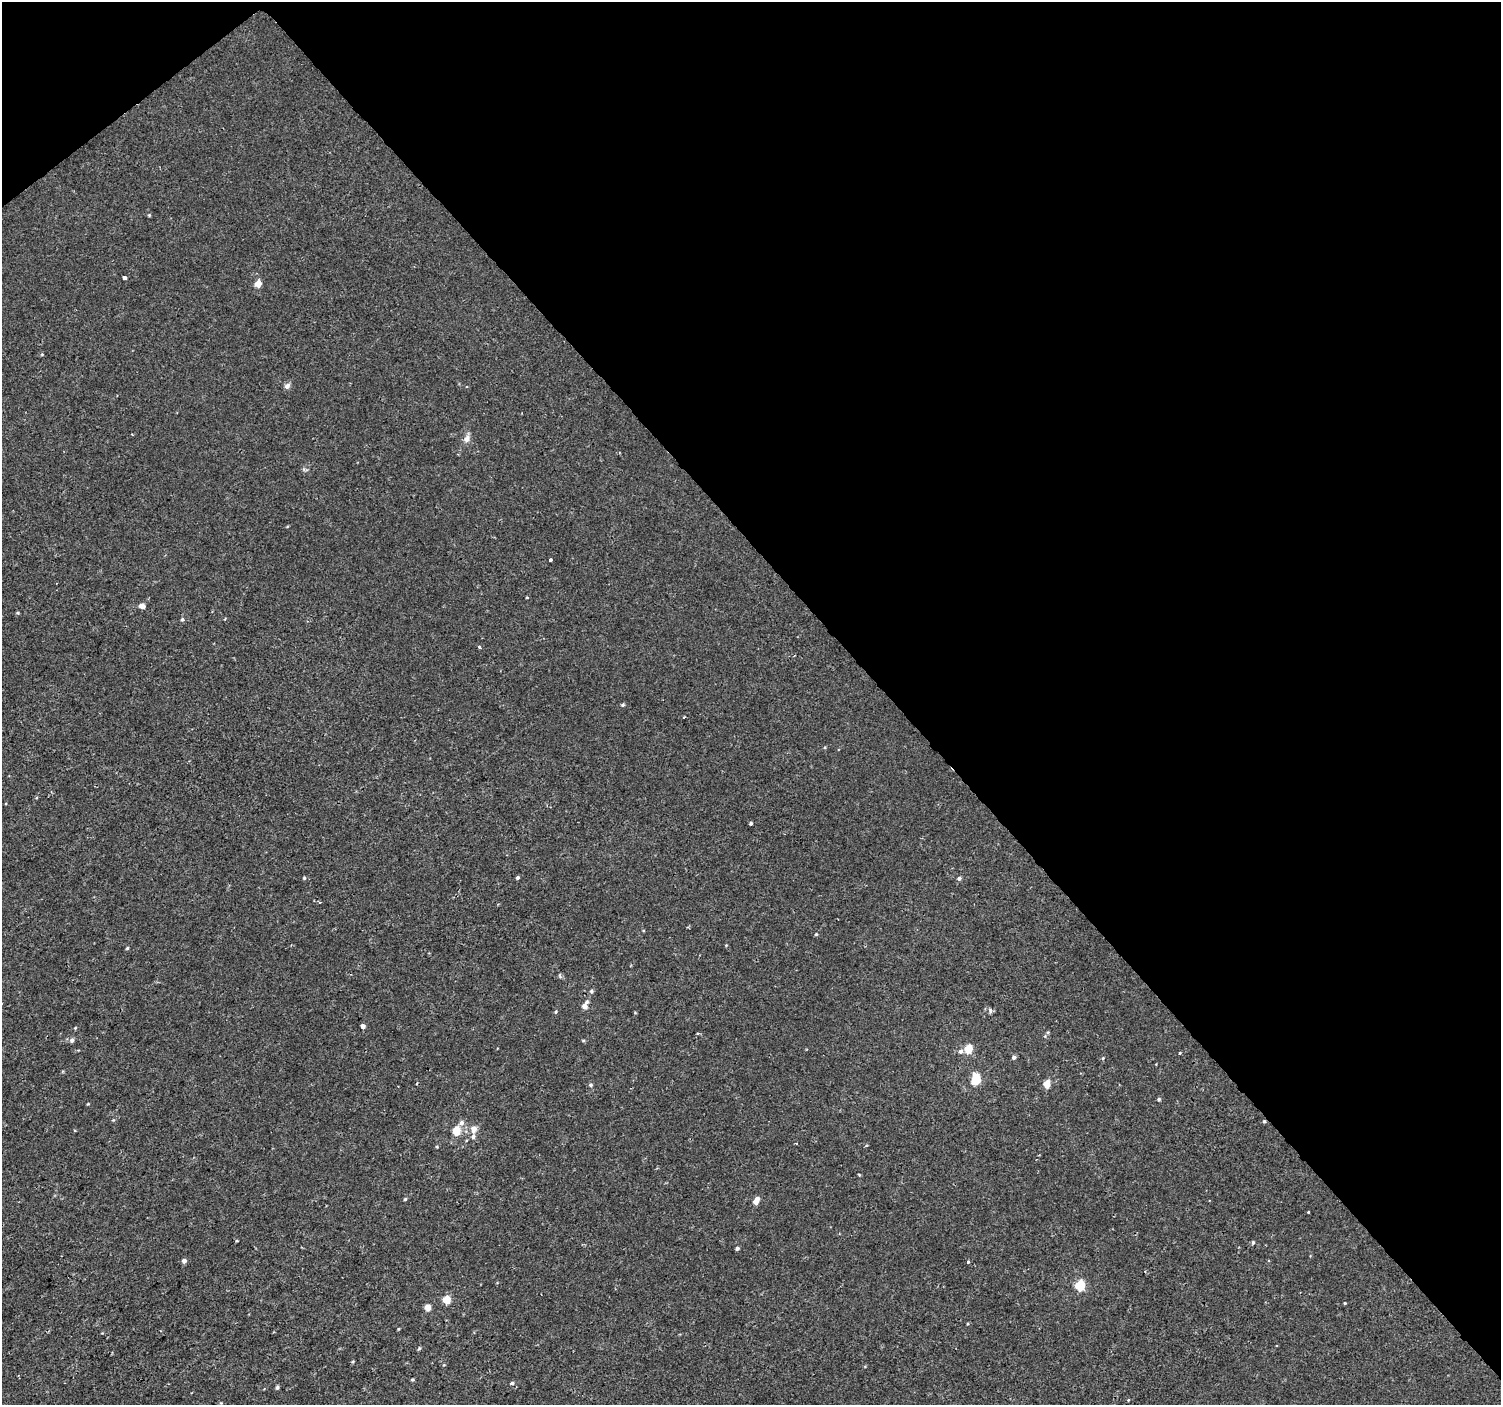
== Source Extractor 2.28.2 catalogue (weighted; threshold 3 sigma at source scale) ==
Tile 3 of 4 x 4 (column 3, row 1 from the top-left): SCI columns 3001-4499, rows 4349-5751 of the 6003 x 5958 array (HDU 1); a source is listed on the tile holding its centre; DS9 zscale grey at full resolution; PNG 1503 x 1407 px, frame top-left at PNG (2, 2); no overlay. Shown black and unused: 42% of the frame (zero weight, under 2 of 3 exposures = <1% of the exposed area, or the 3 px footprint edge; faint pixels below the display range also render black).
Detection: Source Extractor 2.28.2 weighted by HDU 2 'WHT'; one run over the whole footprint, this tile lists its part. Background 2.98e-04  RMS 0.002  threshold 0.00922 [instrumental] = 3 sigma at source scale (4.5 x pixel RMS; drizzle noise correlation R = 1.50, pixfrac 1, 0.0396/0.0396 arcsec/px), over >= 5 px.
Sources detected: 70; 1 inside a brighter listed object's ellipse — not listed separately; the other 69 listed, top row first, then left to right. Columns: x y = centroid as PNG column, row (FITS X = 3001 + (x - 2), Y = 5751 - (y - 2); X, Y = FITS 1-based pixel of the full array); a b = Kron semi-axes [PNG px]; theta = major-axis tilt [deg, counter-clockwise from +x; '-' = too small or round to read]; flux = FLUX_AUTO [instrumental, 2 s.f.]
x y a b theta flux
149 215 4 4 - 0.19
124 278 4 3 - 1.1
258 284 5 5 - 2.8
42 354 5 3 - 0.17
287 386 8 7 - 0.69
132 434 2 2 - 0.17
467 439 12 7 69 0.99
550 559 3 3 - 0.32
527 597 4 3 - 0.15
142 606 6 5 - 1
182 619 5 4 - 0.33
479 647 3 3 - 0.83
623 705 5 4 - 0.3
37 798 4 3 - 0.3
751 823 3 3 - 0.35
304 878 4 4 - 0.25
518 878 4 3 - 0.39
959 878 5 5 - 0.48
319 902 4 3 - 0.18
816 934 5 4 - 0.2
127 948 4 4 - 0.23
591 991 5 5 - 0.4
584 1006 5 5 - 1.1
990 1010 7 6 - 0.5
556 1012 5 4 - 0.26
363 1026 4 4 - 1.8
75 1028 4 3 - 0.18
698 1033 3 3 - 0.26
72 1040 6 5 - 0.69
968 1049 5 5 - 6
960 1051 6 5 - 0.55
1180 1053 3 3 - 0.29
1014 1057 5 5 - 0.52
1103 1058 4 4 - 0.22
976 1079 6 5 - 11
417 1083 3 2 - 0.24
1047 1084 5 4 - 3.4
591 1085 5 4 - 0.33
1159 1099 5 4 - 0.29
88 1104 4 3 - 0.18
113 1120 4 4 - 0.2
1264 1121 4 4 - 0.27
461 1123 7 6 - 0.82
474 1129 7 6 - 1.5
75 1130 4 3 - 0.2
456 1131 5 5 - 5.5
473 1137 6 5 - 0.57
437 1147 4 3 - 0.18
859 1175 3 3 - 0.17
405 1199 4 4 - 0.27
756 1201 8 5 62 1.6
1308 1212 3 2 - 0.14
237 1241 3 3 - 0.23
1253 1242 5 4 - 0.32
737 1248 4 4 - 0.53
184 1261 5 4 - 0.81
968 1262 3 3 - 0.79
1080 1285 6 5 - 11
446 1300 5 5 - 5.1
1345 1303 3 3 - 0.18
428 1307 5 4 - 2.1
398 1329 5 3 - 0.16
419 1348 5 3 - 0.28
353 1361 5 3 - 0.19
444 1365 4 3 - 0.16
412 1379 4 4 - 0.25
512 1383 5 3 - 0.38
277 1387 4 4 - 0.41
1128 1400 4 3 - 0.16
Overlapping masked pixels (flux is a lower limit): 1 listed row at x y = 1264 1121